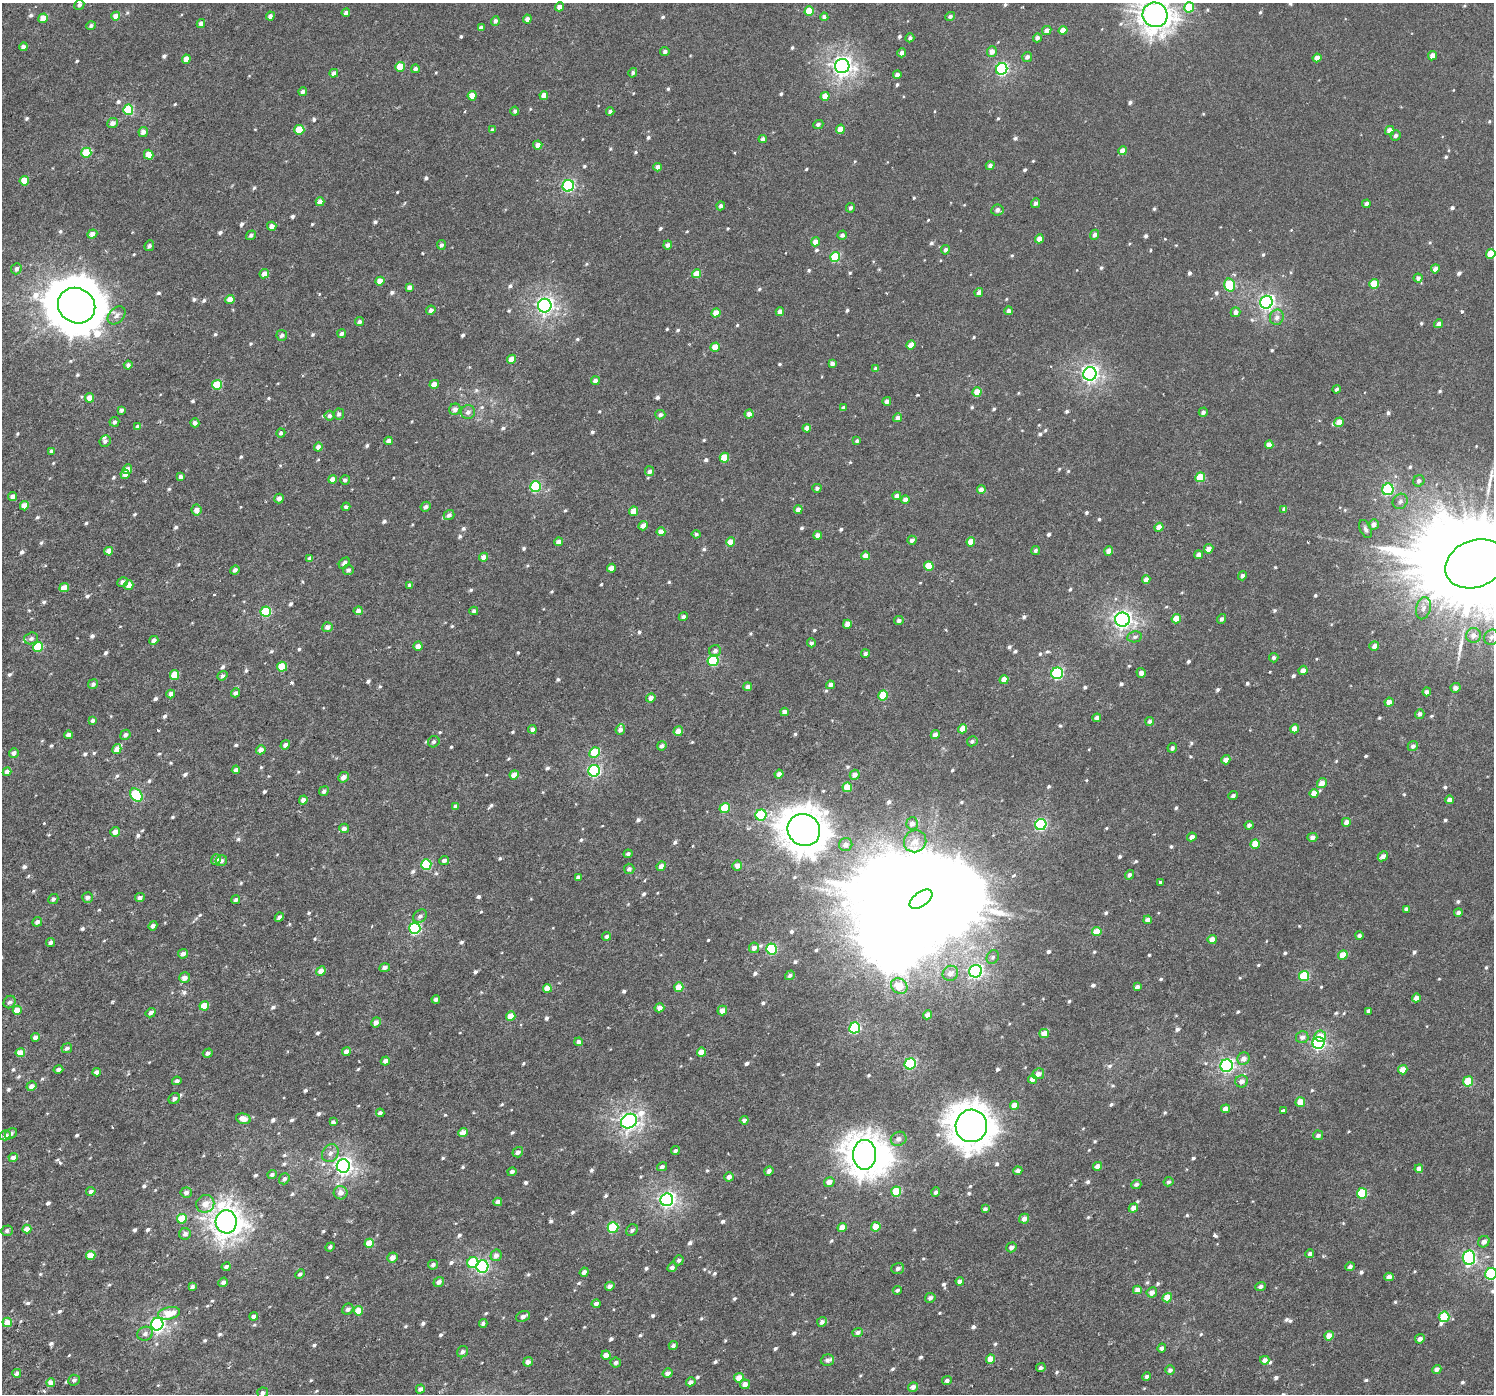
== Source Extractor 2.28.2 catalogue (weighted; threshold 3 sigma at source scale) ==
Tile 7 of 4 x 4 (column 3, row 2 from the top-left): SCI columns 3069-4560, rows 3057-4448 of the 6126 x 6047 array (HDU 1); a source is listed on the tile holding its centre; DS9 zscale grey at full resolution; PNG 1496 x 1396 px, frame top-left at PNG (2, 3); each listed source drawn as its Kron ellipse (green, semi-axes under 4 px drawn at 4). Shown black and unused: <1% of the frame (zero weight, under 3 of 6 exposures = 5% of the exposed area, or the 3 px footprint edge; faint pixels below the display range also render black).
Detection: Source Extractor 2.28.2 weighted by HDU 2 'WHT'; one run over the whole footprint, this tile lists its part. Background 4.68e-04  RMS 0.0013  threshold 0.00517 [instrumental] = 3 sigma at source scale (4.09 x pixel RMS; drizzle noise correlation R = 1.36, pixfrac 0.8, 0.0396/0.0396 arcsec/px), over >= 5 px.
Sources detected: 948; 5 inside a brighter object's white glare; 2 long thin detections or spike segments (spike, bleed or trail) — neither listed nor drawn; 4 inside a brighter listed object's ellipse — not listed separately; of the other 937, all 500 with FLUX_AUTO >= 0.283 (the completeness limit of this list) listed and drawn (437 fainter detections not listed), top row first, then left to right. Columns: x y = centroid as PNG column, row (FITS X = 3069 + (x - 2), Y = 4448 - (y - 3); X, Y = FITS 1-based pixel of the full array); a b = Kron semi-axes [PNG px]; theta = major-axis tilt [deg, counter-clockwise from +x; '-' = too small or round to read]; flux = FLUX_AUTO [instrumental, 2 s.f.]
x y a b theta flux
79 5 5 5 - 0.32
560 7 4 4 - 0.91
1189 7 5 5 - 3.6
809 11 5 4 - 2.1
346 13 4 4 - 0.41
1155 15 12 12 - 110
116 16 4 4 - 1.3
270 16 4 4 - 0.45
950 16 5 4 - 0.29
824 17 4 4 - 0.42
43 18 5 4 - 1.7
527 19 4 4 - 0.54
495 21 5 4 - 0.4
201 23 4 4 - 0.57
91 26 5 4 - 0.3
481 28 4 4 - 0.46
1047 30 5 4 - 0.76
1063 30 4 4 - 1.3
910 38 4 4 - 0.32
1037 38 4 4 - 0.42
23 47 4 4 - 0.43
665 52 4 4 - 0.35
992 52 5 5 - 0.74
902 53 4 4 - 0.48
1432 56 5 4 - 0.92
1027 57 5 5 - 0.44
1317 58 4 4 - 0.8
186 59 4 4 - 1.1
842 66 7 7 - 48
400 67 5 4 - 2.3
415 69 4 4 - 0.4
1002 69 6 5 - 16
334 73 4 4 - 0.59
633 73 5 4 - 0.3
897 75 4 4 - 0.59
303 92 4 4 - 0.43
544 95 4 4 - 0.93
472 96 5 4 - 1.3
825 96 4 4 - 1.4
128 110 5 5 - 5.9
515 111 4 4 - 0.28
610 111 4 3 - 0.38
112 123 5 5 - 0.56
818 124 5 4 - 0.33
840 129 5 4 - 1.3
299 130 5 5 - 2.6
492 130 4 4 - 0.31
1390 130 5 4 - 0.9
143 132 5 4 - 0.64
1396 135 5 5 - 0.31
763 139 4 4 - 0.45
538 145 4 4 - 0.62
1123 151 4 4 - 0.98
86 153 5 5 - 3.9
149 155 5 4 - 1.2
990 166 4 4 - 0.47
657 167 4 4 - 0.66
24 181 5 4 - 1.9
568 186 6 5 - 14
320 202 4 4 - 0.85
1035 203 5 4 - 0.38
1366 204 4 4 - 0.55
721 206 4 3 - 0.35
850 208 5 4 - 0.32
997 210 6 5 - 0.49
272 226 4 4 - 0.57
92 234 5 4 - 0.64
251 235 5 4 - 0.29
842 235 5 4 - 0.37
1095 235 5 4 - 0.5
1039 239 4 4 - 0.93
815 242 4 4 - 0.81
441 245 5 4 - 0.33
668 245 5 4 - 0.46
149 246 5 4 - 0.29
945 250 5 4 - 0.37
1491 254 5 4 - 2.1
835 257 5 5 - 5.1
16 269 5 5 - 0.43
1435 269 4 4 - 0.66
264 274 5 4 - 0.72
697 274 4 4 - 1.6
1418 278 4 4 - 0.43
380 281 4 4 - 1.2
1374 284 5 5 - 2.8
1230 285 6 5 - 6.1
409 287 4 4 - 0.43
979 292 4 4 - 0.51
230 299 4 4 - 1.2
1266 302 6 6 - 28
77 306 19 17 -32 490
545 306 7 6 - 34
431 310 4 4 - 0.42
1009 311 4 4 - 0.44
780 312 4 4 - 0.66
1236 312 5 4 - 0.59
716 313 5 4 - 1.3
117 315 10 7 46 0.51
1277 317 8 7 - 0.56
359 322 4 4 - 0.29
1439 324 4 4 - 0.45
342 334 4 4 - 0.4
282 335 5 5 - 0.36
911 345 4 4 - 1.3
715 347 5 4 - 1.4
512 359 4 4 - 1.3
832 364 4 4 - 0.55
128 365 4 4 - 0.37
876 369 4 4 - 0.41
1090 374 7 6 - 33
595 381 4 4 - 0.6
434 384 5 4 - 0.95
217 385 5 4 - 3.3
1337 389 4 3 - 0.29
977 392 4 4 - 1.7
90 398 5 4 - 1
887 401 4 4 - 0.45
843 408 4 4 - 0.34
455 409 6 5 - 0.56
122 410 4 3 - 0.29
468 412 7 7 - 0.51
1203 412 5 4 - 0.38
339 414 5 5 - 0.34
749 414 4 4 - 0.67
660 415 5 4 - 0.37
330 416 5 5 - 0.33
898 418 4 4 - 0.49
114 422 5 5 - 0.32
1339 422 5 4 - 1.2
195 423 4 4 - 0.39
138 427 4 4 - 0.45
807 428 4 4 - 0.8
281 433 5 4 - 0.29
105 441 6 5 - 0.29
389 441 4 4 - 0.7
857 441 4 3 - 0.29
1269 445 4 4 - 0.85
318 447 4 4 - 0.77
51 451 4 3 - 0.29
724 458 5 4 - 2.5
127 469 5 4 - 0.83
650 471 5 4 - 0.4
125 474 5 4 - 0.6
181 477 4 4 - 0.49
1200 477 5 5 - 3.1
332 479 4 4 - 0.85
345 480 5 4 - 0.29
1419 481 6 5 - 0.33
535 487 5 5 - 8.6
817 488 4 4 - 0.29
1388 489 6 5 - 10
981 490 4 4 - 0.63
12 496 4 4 - 0.5
897 496 4 4 - 0.52
279 498 5 4 - 0.5
905 499 4 4 - 0.61
1400 501 8 7 - 0.46
24 506 5 4 - 1.1
346 507 4 4 - 0.29
426 507 5 4 - 0.38
798 509 4 4 - 0.7
1284 509 4 4 - 0.43
197 510 5 5 - 0.77
633 511 5 4 - 1.2
449 515 5 5 - 0.38
1374 524 5 5 - 0.55
643 526 5 4 - 0.73
1159 527 5 4 - 1
1366 529 10 5 -65 0.33
661 532 4 4 - 0.99
696 534 4 4 - 0.29
818 535 4 4 - 0.57
912 540 5 4 - 0.47
559 542 4 4 - 0.59
731 542 4 4 - 1.4
971 542 4 4 - 1.3
1209 549 5 4 - 0.75
1035 550 4 4 - 0.28
109 551 4 4 - 0.76
1109 551 4 4 - 1.1
1199 555 4 4 - 0.57
866 556 4 4 - 1.1
484 557 4 4 - 0.76
310 559 4 4 - 0.49
344 563 6 4 47 0.38
1475 564 31 23 22 4400
929 566 5 4 - 2.4
611 568 4 4 - 0.79
235 570 5 4 - 0.37
348 570 5 5 - 0.32
1242 576 5 4 - 0.35
1146 580 4 4 - 0.64
123 582 5 4 - 0.42
129 585 5 4 - 1.2
410 585 4 4 - 0.36
64 588 5 4 - 1
1423 608 11 7 75 0.57
358 611 4 4 - 0.74
474 611 4 4 - 0.33
266 612 5 5 - 6.9
683 617 4 4 - 0.38
1176 619 5 4 - 1.6
1222 619 5 4 - 0.36
1122 620 7 7 - 40
899 621 5 4 - 0.37
847 624 4 4 - 0.85
327 627 5 5 - 0.55
1473 635 7 7 - 0.61
1135 637 7 5 10 0.32
1491 637 8 7 - 0.4
31 638 7 6 - 0.36
154 640 5 4 - 0.49
811 643 4 4 - 0.29
418 646 4 4 - 0.73
1374 646 5 4 - 0.58
38 647 5 5 - 4.6
715 651 6 6 - 0.41
865 654 4 4 - 0.31
1274 658 4 4 - 0.29
713 661 5 5 - 8
282 667 5 5 - 3.1
1303 670 5 4 - 0.65
1057 673 6 5 - 12
1141 673 5 4 - 0.51
175 675 5 4 - 2.2
222 676 5 4 - 0.3
1004 680 4 4 - 1.1
93 684 5 4 - 0.36
830 685 4 4 - 0.56
748 687 4 4 - 0.56
1456 688 5 4 - 0.49
1427 692 4 4 - 0.45
235 693 5 4 - 0.42
171 694 4 4 - 0.69
883 695 5 4 - 3
651 698 5 4 - 0.6
1389 702 5 4 - 0.81
784 712 4 4 - 0.67
1420 714 5 4 - 0.35
1097 718 4 4 - 0.4
93 720 4 4 - 0.33
1150 721 4 4 - 0.38
532 729 4 4 - 0.42
963 729 5 4 - 1.2
1295 729 5 4 - 1.1
620 730 5 4 - 0.47
678 731 5 4 - 0.93
68 735 4 4 - 0.5
125 735 5 5 - 0.39
935 735 4 4 - 0.6
972 741 5 5 - 0.31
434 742 6 5 - 0.3
285 745 5 4 - 0.48
662 746 5 4 - 0.35
1413 746 5 5 - 0.4
1172 748 5 4 - 0.31
117 749 5 4 - 0.91
261 750 5 4 - 0.69
595 752 5 5 - 3.5
14 753 5 4 - 0.48
1226 760 5 4 - 0.78
236 770 4 4 - 0.53
594 771 6 5 - 14
7 772 4 4 - 0.83
779 774 4 4 - 0.51
514 775 4 4 - 1.4
855 775 5 4 - 0.66
343 777 5 5 - 0.65
1322 783 5 4 - 0.84
847 787 5 4 - 1.9
324 791 5 4 - 0.39
1314 794 4 4 - 1.2
136 795 7 5 -48 8.2
1233 796 4 4 - 0.31
303 800 4 4 - 0.69
1449 800 4 4 - 0.57
456 806 4 3 - 0.38
725 808 5 5 - 3.7
761 815 5 5 - 5.5
1346 822 4 4 - 0.64
912 823 6 5 - 0.53
1041 825 6 5 - 13
1249 825 4 4 - 0.35
344 828 5 4 - 0.47
804 830 17 15 -36 230
115 832 5 4 - 0.76
1192 837 4 4 - 0.54
1312 837 5 4 - 0.51
915 841 11 10 - 1
1255 844 5 4 - 1.7
846 845 7 6 - 0.63
628 854 4 4 - 0.34
1383 856 5 4 - 0.57
216 859 5 5 - 0.45
444 860 5 4 - 0.38
221 861 6 5 - 0.37
426 864 5 5 - 6.6
737 865 5 5 - 0.72
661 866 5 4 - 0.68
629 869 5 5 - 0.33
1129 875 5 4 - 0.31
578 877 4 4 - 0.38
1160 882 3 3 - 0.29
87 897 5 5 - 0.45
140 898 5 4 - 0.4
53 899 5 4 - 0.31
921 899 13 7 36 1800
236 900 4 4 - 0.3
1406 909 4 4 - 0.32
1458 913 4 4 - 0.37
420 916 7 6 - 0.38
279 917 5 4 - 0.39
1148 920 4 4 - 0.57
37 922 5 4 - 0.43
153 926 5 4 - 0.42
415 928 6 5 - 12
1097 932 5 4 - 1.5
607 936 4 4 - 0.29
1359 936 4 4 - 0.32
1212 940 4 4 - 1.1
50 942 5 4 - 0.35
754 948 5 5 - 0.59
772 949 5 5 - 8.3
183 954 5 4 - 0.44
1343 955 5 4 - 1.5
993 957 7 6 - 0.28
385 968 5 4 - 0.44
321 971 5 4 - 0.87
975 971 6 6 - 21
950 973 8 7 - 0.71
790 975 5 4 - 0.32
1304 976 5 5 - 4.7
185 978 5 5 - 0.64
899 986 8 7 - 1.7
679 987 5 4 - 1.9
1137 987 4 4 - 0.48
547 988 4 4 - 1.4
1416 998 4 4 - 0.64
436 999 4 4 - 0.43
10 1002 6 5 - 0.35
204 1006 5 4 - 2.2
659 1008 5 4 - 0.62
17 1010 4 4 - 1.5
722 1011 5 4 - 0.77
1368 1011 4 3 - 0.29
151 1013 5 4 - 0.42
928 1015 4 4 - 0.83
511 1016 5 4 - 1.8
376 1022 5 4 - 0.64
855 1028 5 5 - 11
1044 1034 5 4 - 1.1
1320 1036 6 5 - 1.1
35 1037 4 4 - 0.51
1302 1037 6 6 - 0.48
579 1042 4 4 - 0.48
1318 1043 6 6 - 19
67 1048 5 4 - 0.35
346 1052 4 4 - 0.89
701 1052 4 4 - 1.5
20 1053 4 4 - 1.5
208 1053 5 4 - 0.39
1244 1059 6 6 - 0.68
385 1061 4 4 - 0.54
910 1064 5 5 - 12
1226 1066 6 6 - 24
58 1069 5 4 - 0.41
1403 1070 5 4 - 1.2
97 1072 4 4 - 0.56
1038 1074 6 5 - 0.58
1033 1079 4 4 - 0.84
177 1081 4 4 - 0.37
1242 1081 6 6 - 0.58
1468 1081 5 5 - 3.5
31 1086 5 4 - 0.63
174 1099 6 5 - 0.41
1300 1102 5 4 - 1.8
1015 1105 4 4 - 1
1226 1109 4 4 - 1.1
1283 1111 4 3 - 0.5
380 1113 4 3 - 0.38
243 1119 8 5 -14 1
744 1120 4 4 - 0.39
629 1121 8 7 - 42
333 1122 4 4 - 0.38
971 1126 16 16 - 210
463 1133 5 4 - 1.2
11 1134 7 5 32 0.37
5 1135 5 5 - 0.57
1318 1135 5 5 - 0.42
899 1139 8 7 - 0.47
675 1150 4 4 - 0.29
518 1152 5 5 - 0.43
330 1153 9 7 56 0.57
864 1155 15 11 -90 150
13 1158 4 4 - 0.56
343 1166 6 6 - 41
1098 1166 5 4 - 0.73
662 1167 5 4 - 0.32
1419 1169 4 4 - 0.6
769 1171 5 4 - 0.43
1018 1171 4 4 - 0.39
512 1172 5 4 - 0.31
272 1175 4 4 - 0.32
729 1177 5 4 - 0.56
284 1179 6 5 - 0.34
829 1182 5 5 - 0.67
1169 1182 5 4 - 0.28
1136 1184 5 4 - 0.33
91 1191 5 4 - 0.36
896 1192 5 5 - 3.2
936 1192 5 4 - 0.36
186 1193 5 5 - 0.38
341 1193 7 6 - 0.7
1362 1193 5 5 - 5
667 1200 6 6 - 31
498 1202 4 4 - 0.54
205 1204 9 8 - 1.2
1133 1208 5 4 - 0.79
985 1209 4 4 - 0.34
182 1219 5 4 - 2.3
1024 1219 5 4 - 0.66
226 1222 11 10 - 99
876 1227 5 4 - 1.9
613 1228 5 5 - 5.6
842 1228 5 4 - 1.2
27 1229 4 4 - 0.84
632 1230 6 5 - 0.35
7 1231 6 5 - 0.3
185 1234 6 5 - 0.42
1484 1242 6 5 - 0.57
369 1243 5 4 - 1.7
330 1247 5 4 - 0.3
1011 1247 5 4 - 0.48
1310 1254 4 4 - 0.35
496 1255 6 5 - 0.54
91 1256 4 4 - 1.7
393 1257 5 5 - 0.82
1469 1257 7 6 - 17
679 1260 5 5 - 0.34
473 1263 5 5 - 5.4
433 1265 5 4 - 0.32
226 1267 4 4 - 0.33
482 1267 6 6 - 15
672 1267 5 4 - 0.43
1350 1267 4 4 - 0.33
898 1268 6 5 - 0.37
584 1272 5 4 - 0.48
300 1274 5 4 - 0.31
1491 1274 6 5 - 11
1389 1277 4 4 - 0.55
960 1281 4 4 - 0.53
223 1282 5 4 - 0.42
439 1282 5 5 - 0.49
610 1286 5 4 - 0.54
1261 1286 5 4 - 0.31
192 1287 4 3 - 0.32
897 1290 5 4 - 0.31
1137 1290 4 4 - 0.85
1152 1292 5 5 - 0.61
930 1298 5 4 - 0.4
1167 1298 5 4 - 1.9
596 1304 4 4 - 0.42
348 1309 6 5 - 0.35
359 1311 5 4 - 2
169 1313 11 6 13 2
254 1316 4 4 - 0.47
523 1316 7 5 21 0.45
1444 1317 5 5 - 4.6
7 1322 5 4 - 1.4
822 1322 5 4 - 0.43
483 1323 4 4 - 0.34
157 1324 6 6 - 27
858 1332 5 4 - 0.41
145 1334 8 6 20 0.42
1329 1336 5 4 - 1.2
1420 1339 5 4 - 0.51
673 1346 4 4 - 0.32
1162 1348 4 4 - 0.33
463 1352 6 5 - 0.35
606 1355 4 4 - 0.8
991 1359 4 4 - 1.7
827 1360 6 5 - 0.35
1265 1360 4 4 - 0.57
528 1362 5 4 - 0.58
616 1363 5 5 - 0.35
1041 1368 5 4 - 0.34
1437 1369 4 4 - 0.51
1170 1370 5 5 - 0.39
17 1373 4 4 - 0.47
668 1373 5 4 - 0.57
1146 1377 4 4 - 0.38
739 1378 5 4 - 1.2
74 1380 6 5 - 0.31
947 1381 5 4 - 0.35
691 1382 5 4 - 0.44
51 1383 4 4 - 1.1
745 1384 5 4 - 0.59
913 1387 5 4 - 0.58
420 1389 4 4 - 0.38
263 1393 5 5 - 0.29
Isophote crosses this tile's border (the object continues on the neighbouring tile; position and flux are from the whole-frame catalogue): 4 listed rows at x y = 1155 15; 1491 254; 1475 564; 1491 1274